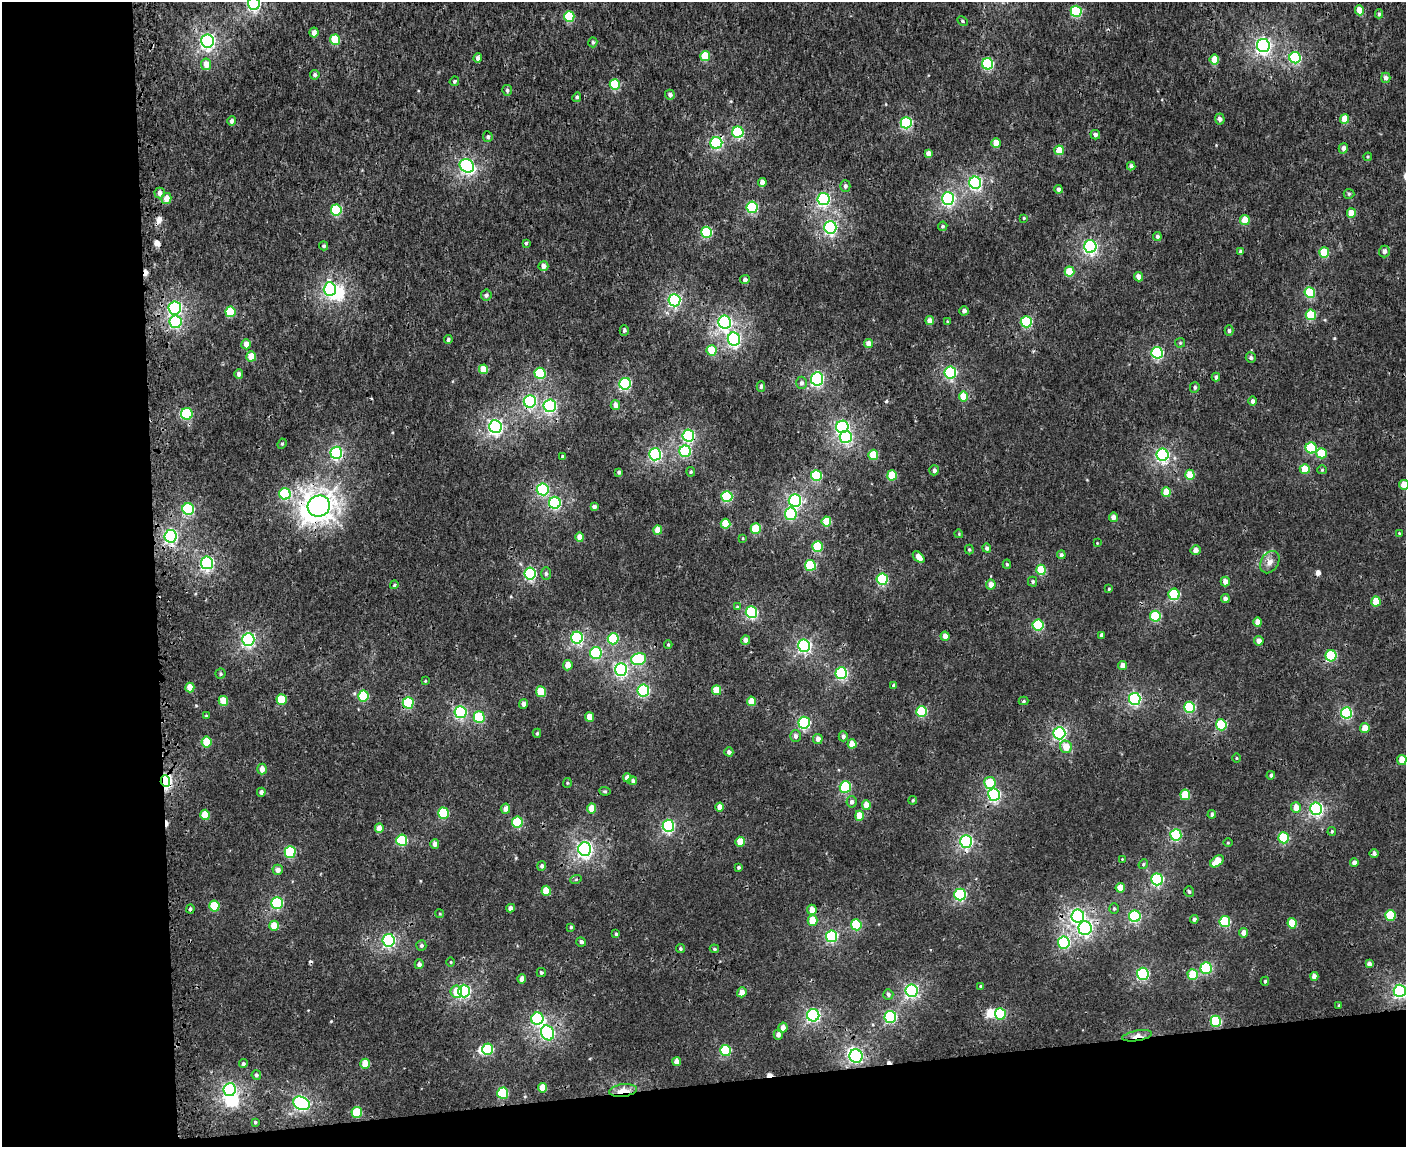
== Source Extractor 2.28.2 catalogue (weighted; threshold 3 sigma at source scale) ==
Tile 10 of 3 x 4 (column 1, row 4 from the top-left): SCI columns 150-1553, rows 8-1152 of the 4468 x 4596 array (HDU 1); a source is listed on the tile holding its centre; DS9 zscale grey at full resolution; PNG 1408 x 1149 px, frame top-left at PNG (2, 2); each listed source drawn as its Kron ellipse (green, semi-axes under 4 px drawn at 4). Shown black and unused: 17% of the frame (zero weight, under 3 of 4 exposures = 6% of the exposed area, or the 3 px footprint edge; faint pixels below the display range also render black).
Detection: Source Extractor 2.28.2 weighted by HDU 2 'WHT'; one run over the whole footprint, this tile lists its part. Background 2.24e-04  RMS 0.0014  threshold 0.0064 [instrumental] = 3 sigma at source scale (4.5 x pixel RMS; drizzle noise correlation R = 1.50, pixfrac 1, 0.0396/0.0396 arcsec/px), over >= 5 px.
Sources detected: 364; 7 inside a brighter object's white glare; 9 cosmic-ray / hot-pixel residue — neither listed nor drawn; the other 348 listed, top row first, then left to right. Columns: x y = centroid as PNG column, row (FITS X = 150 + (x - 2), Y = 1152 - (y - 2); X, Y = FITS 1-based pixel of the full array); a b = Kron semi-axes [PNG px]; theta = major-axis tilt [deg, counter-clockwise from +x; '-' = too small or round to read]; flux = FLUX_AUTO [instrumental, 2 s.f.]
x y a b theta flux
254 3 6 6 - 27
1359 10 5 4 - 1.9
1076 11 5 5 - 10
1379 14 4 4 - 0.26
569 16 5 5 - 6.6
962 21 5 4 - 0.21
314 32 5 4 - 0.83
335 40 5 5 - 4.7
207 41 6 6 - 39
593 42 5 4 - 0.24
1263 45 6 6 - 43
705 56 5 5 - 3.8
478 58 4 4 - 0.7
1295 58 6 5 - 15
1214 59 5 4 - 2.1
206 64 6 5 - 1.4
988 64 5 5 - 12
315 75 5 4 - 0.36
1386 78 5 4 - 0.69
454 81 5 4 - 0.32
615 84 5 5 - 6.7
507 90 5 5 - 0.35
670 95 5 5 - 0.55
577 97 5 4 - 0.28
1220 119 5 5 - 0.51
1344 119 5 4 - 1.9
231 121 5 4 - 0.51
906 123 5 5 - 14
738 132 6 5 - 11
1095 135 5 5 - 0.47
488 137 5 5 - 0.31
716 143 6 6 - 15
996 143 4 4 - 2.1
1343 148 5 4 - 0.52
1059 150 5 4 - 2.3
928 153 4 4 - 0.85
1368 157 4 4 - 0.15
467 166 7 6 - 28
1131 166 4 4 - 0.45
762 182 4 4 - 1
975 183 6 6 - 24
845 186 5 5 - 0.38
1059 189 4 4 - 0.53
160 193 5 5 - 0.76
1349 194 5 5 - 0.19
948 198 6 6 - 28
166 199 5 5 - 1.7
823 199 6 6 - 24
752 207 5 5 - 13
336 210 5 5 - 9.4
1351 213 5 4 - 2.2
1024 218 3 3 - 0.16
1245 220 5 4 - 2.2
943 226 5 4 - 0.22
830 227 6 6 - 25
707 232 5 5 - 9.2
1157 236 4 4 - 0.33
526 243 4 4 - 0.26
324 246 4 4 - 0.28
1090 246 6 6 - 29
1384 251 6 5 - 0.51
1241 252 4 4 - 0.35
1324 253 5 5 - 4.6
543 266 5 4 - 0.79
1069 271 5 5 - 3.1
1138 277 5 4 - 0.86
745 279 5 4 - 0.43
330 289 7 6 - 21
1310 292 5 5 - 7.3
486 295 5 5 - 0.4
674 300 6 6 - 23
175 308 6 6 - 27
964 311 4 4 - 0.51
230 312 5 5 - 5.1
1311 315 5 5 - 5.9
930 321 4 4 - 0.99
176 322 6 6 - 13
725 322 7 6 - 28
947 322 4 3 - 0.16
1026 322 5 5 - 9.8
624 330 5 4 - 0.32
1229 331 5 4 - 0.3
448 339 4 4 - 0.31
734 339 6 6 - 25
1180 343 5 4 - 0.18
246 344 5 5 - 1.1
869 344 4 4 - 1.3
712 350 5 5 - 4
1157 353 6 5 - 17
251 356 5 5 - 1.8
1251 358 5 5 - 0.35
484 369 5 4 - 2.1
540 373 5 5 - 8.2
950 373 6 5 - 18
239 374 5 4 - 0.53
1216 377 4 4 - 0.42
817 379 7 6 - 26
801 383 6 5 - 0.39
625 384 6 6 - 16
761 386 5 4 - 0.26
1195 387 5 4 - 0.29
964 396 5 4 - 2.9
530 401 6 6 - 17
1252 401 4 4 - 0.53
615 405 5 4 - 0.93
550 406 6 6 - 22
187 414 6 6 - 7.8
495 426 6 6 - 37
842 427 6 6 - 25
688 436 6 6 - 16
846 437 6 6 - 17
282 444 5 4 - 0.2
1311 448 5 5 - 7.2
685 451 6 5 - 11
336 453 6 6 - 19
1322 453 5 5 - 4.5
655 454 6 6 - 22
873 455 5 5 - 3.8
1162 455 6 6 - 27
563 456 4 3 - 0.17
1305 469 5 5 - 3.2
934 470 5 5 - 0.42
1322 470 5 4 - 0.16
619 472 4 3 - 0.27
691 472 5 4 - 0.22
892 475 5 5 - 4.6
1190 475 5 4 - 3.2
816 476 5 5 - 8.3
1404 485 5 5 - 1.5
543 489 6 6 - 15
1166 492 5 4 - 2.8
285 494 6 5 - 10
727 496 5 5 - 10
795 500 6 6 - 29
555 503 6 6 - 17
319 506 11 10 - 140
594 507 4 4 - 0.44
188 509 6 6 - 14
791 514 6 6 - 7.9
1114 517 4 4 - 0.91
826 521 5 5 - 3.8
726 524 5 5 - 3.2
756 529 5 5 - 4.8
658 530 4 4 - 1.9
1399 533 4 3 - 0.14
959 534 4 3 - 0.12
171 536 6 6 - 27
580 537 4 4 - 1.2
743 538 4 3 - 0.11
1097 543 3 3 - 0.093
817 547 5 5 - 5.9
987 548 4 4 - 0.42
969 550 5 4 - 0.2
1196 550 5 5 - 0.88
1061 555 4 4 - 0.33
919 557 7 4 -45 1.1
1270 562 12 8 56 0.93
207 563 6 6 - 26
1007 564 4 4 - 0.21
810 565 5 5 - 7.6
1041 570 5 5 - 4.9
530 573 6 6 - 19
546 573 6 5 - 0.31
882 579 5 5 - 11
1033 582 5 4 - 0.23
1225 582 5 4 - 0.9
394 585 4 3 - 0.17
991 585 5 5 - 1.1
1109 589 4 3 - 0.13
1174 594 5 5 - 11
1225 599 4 4 - 0.55
1376 601 5 4 - 2.7
737 607 4 4 - 0.17
751 612 6 5 - 15
1155 616 5 5 - 7.3
1258 622 4 4 - 1.2
1038 625 5 5 - 9.8
1101 635 4 3 - 0.32
945 636 4 4 - 0.86
577 638 6 6 - 17
248 639 6 6 - 27
613 639 5 5 - 6.9
746 640 4 4 - 0.82
1259 641 5 4 - 0.79
668 644 4 3 - 0.18
804 646 6 6 - 27
596 653 6 6 - 12
1331 656 5 5 - 11
639 659 8 6 14 11
568 665 5 5 - 1.4
1122 666 4 4 - 0.84
621 669 6 6 - 23
841 673 6 6 - 17
221 674 5 5 - 0.22
425 681 4 4 - 0.13
894 685 4 4 - 0.31
190 688 5 4 - 1.9
717 690 5 4 - 3.2
643 691 6 6 - 16
541 692 5 5 - 4.8
363 696 5 5 - 6.5
282 699 5 5 - 4.5
1135 699 6 5 - 22
223 701 5 4 - 2.6
751 701 5 4 - 2.3
1024 701 5 4 - 0.17
408 703 5 5 - 9.2
523 704 5 4 - 0.48
1189 707 5 5 - 12
460 712 6 6 - 18
922 712 5 5 - 8.6
1346 713 6 5 - 14
206 716 3 3 - 0.15
479 717 6 5 - 7.1
590 717 5 4 - 1.9
804 723 6 5 - 15
1221 725 5 5 - 8.4
1365 728 5 5 - 1.6
537 733 4 4 - 0.19
1059 733 6 6 - 25
796 736 6 5 - 0.48
843 736 5 4 - 0.44
818 739 5 4 - 0.79
207 742 5 5 - 2.7
852 744 5 4 - 1.5
1066 747 6 5 - 2.1
729 752 4 4 - 0.49
1236 758 5 3 - 0.13
1402 760 5 5 - 1.8
262 769 5 4 - 1.2
1271 775 4 4 - 0.3
627 778 4 4 - 0.74
165 781 6 4 -86 28
633 781 4 4 - 0.36
567 783 5 4 - 0.17
990 783 6 5 - 4.3
845 787 6 5 - 12
605 791 5 4 - 0.2
261 792 4 4 - 0.49
994 795 6 6 - 20
1185 795 5 5 - 3.9
913 800 4 3 - 0.14
852 802 6 5 - 0.48
866 805 5 4 - 1.8
720 807 4 4 - 1.2
1296 807 5 5 - 1.3
592 808 5 4 - 1.6
505 809 5 4 - 0.78
1316 809 6 6 - 25
443 813 5 5 - 7.8
1212 814 4 4 - 0.34
205 815 5 4 - 2.7
859 816 5 4 - 2
517 822 5 5 - 6.8
668 826 6 6 - 20
379 828 5 4 - 1.3
1332 831 4 3 - 0.18
1176 835 6 5 - 13
1283 838 5 5 - 7.4
402 840 5 5 - 9.4
966 841 6 6 - 25
740 842 5 4 - 2.5
1228 843 4 3 - 0.12
435 844 5 4 - 0.74
585 849 7 6 - 42
290 852 6 5 - 9.5
1374 853 4 4 - 0.41
1122 859 3 3 - 0.097
1217 861 7 5 38 2.9
1354 863 4 4 - 0.75
1143 864 5 4 - 0.21
542 866 5 4 - 0.43
739 867 3 3 - 0.26
278 870 5 5 - 0.69
576 879 5 3 - 0.16
1157 879 6 6 - 18
1120 888 5 4 - 1.8
546 891 5 4 - 2.5
1189 892 5 5 - 0.27
960 894 6 5 - 16
277 903 6 5 - 14
214 906 5 5 - 5
511 908 4 4 - 0.67
190 909 4 4 - 0.29
1114 909 5 4 - 0.23
812 910 5 4 - 1.3
440 914 4 3 - 0.15
1390 915 5 5 - 6
1078 916 7 6 - 29
1135 916 6 6 - 17
1194 919 4 4 - 0.35
813 921 5 5 - 2.8
1225 922 5 5 - 9.3
1292 923 5 4 - 3.5
856 925 5 5 - 7
274 926 5 5 - 2.6
571 927 4 4 - 0.18
1085 928 7 6 - 29
1244 933 5 4 - 0.82
616 934 4 4 - 0.22
832 936 6 5 - 15
389 940 6 6 - 22
581 942 5 4 - 0.38
1064 943 6 6 - 13
421 945 5 5 - 0.3
680 949 4 4 - 0.21
714 949 4 4 - 0.2
451 962 5 3 - 0.13
419 964 5 4 - 0.52
1369 964 4 4 - 0.51
1206 968 6 5 - 12
541 972 4 4 - 0.24
1143 974 6 6 - 19
1193 974 5 5 - 3.3
1314 976 4 4 - 0.68
522 979 4 4 - 0.81
1265 981 4 4 - 0.21
980 986 4 3 - 0.14
464 991 6 6 - 26
911 991 6 6 - 25
1400 991 6 6 - 27
456 992 6 5 - 2
742 992 5 4 - 0.89
888 994 5 5 - 0.34
1339 1005 3 3 - 0.18
1000 1014 5 5 - 8
813 1015 6 6 - 28
890 1017 6 6 - 18
537 1019 6 6 - 12
1216 1021 5 5 - 11
783 1028 5 4 - 0.84
548 1033 8 6 -62 26
778 1035 5 4 - 0.61
1137 1036 15 5 10 1
488 1049 6 5 - 12
725 1050 5 5 - 11
856 1056 7 6 - 26
677 1062 4 4 - 1.2
243 1064 4 4 - 0.28
365 1064 5 4 - 2.6
256 1075 5 5 - 0.27
543 1088 5 4 - 1.8
230 1090 6 6 - 24
623 1091 14 6 7 2.1
503 1093 5 5 - 8.9
301 1103 9 6 -22 31
357 1112 5 5 - 4.9
255 1122 3 3 - 0.18
Overlapping masked pixels (flux is a lower limit): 10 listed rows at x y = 716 143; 530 401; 688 436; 555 503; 319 506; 817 547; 408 703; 165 781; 1137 1036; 623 1091
Isophote crosses this tile's border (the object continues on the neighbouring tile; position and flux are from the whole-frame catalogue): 3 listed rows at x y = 254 3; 1404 485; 1400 991